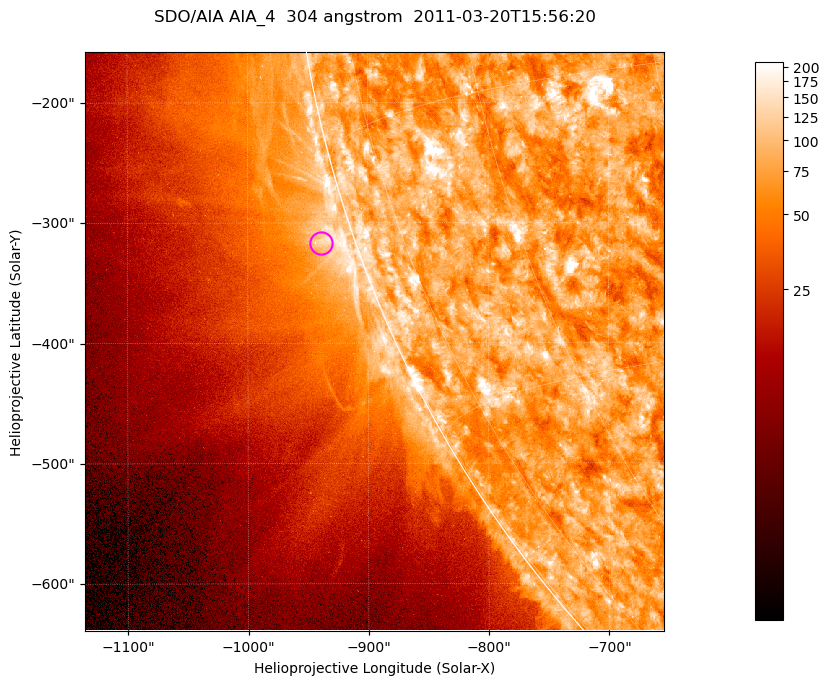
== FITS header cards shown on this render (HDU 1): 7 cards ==
TELESCOP= 'SDO/AIA '           / For AIA: SDO/AIA
INSTRUME= 'AIA_4   '           / For AIA: AIA_ATA1, AIA_ATA2, AIA_ATA3 or AIA_AT
WAVELNTH=                  304 / [angstrom] Wavelength
WAVEUNIT= 'angstrom'           / Wavelength unit: angstrom
DATE-OBS= '2011-03-20T15:56:20.123' / [ISO] Date when observation started; ISO 8
CTYPE1  = 'HPLN-TAN'           / CTYPE1; Typically HPLN
CTYPE2  = 'HPLT-TAN'           / CTYPE2; Typically HPLT

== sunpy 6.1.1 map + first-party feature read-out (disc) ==
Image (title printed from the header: SDO/AIA AIA_4  304 angstrom  2011-03-20T15:56:20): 802 x 802 px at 0.6 arcsec/px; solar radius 964 arcsec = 1606 px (partial field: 3.5% of the solar disc is inside the frame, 44% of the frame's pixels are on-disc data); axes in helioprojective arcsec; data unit not stated in the header (colour bar unlabelled)
Orientation: roll -0.132 deg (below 1 deg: not rotated)
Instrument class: DISC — disc imager (sunpy class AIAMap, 304 A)
Bright regions (active regions / flare kernels): reference = the on-disc median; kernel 7 px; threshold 5 sigma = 126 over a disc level ~76.6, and >= 1.15x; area >= 643 px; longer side >= 10 px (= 6 arcsec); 0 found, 0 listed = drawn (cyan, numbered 1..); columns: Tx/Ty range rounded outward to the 2 arcsec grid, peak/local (2 s.f.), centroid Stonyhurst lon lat
Off-limb structures (1.02-1.3 R_sun): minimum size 321 px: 3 found; the strongest spans PA ~105..110 deg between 1.02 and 1.04 R_sun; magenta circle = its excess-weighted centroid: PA ~110 deg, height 1.03 R_sun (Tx ~-940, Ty ~-316 arcsec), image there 1.9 x the reference